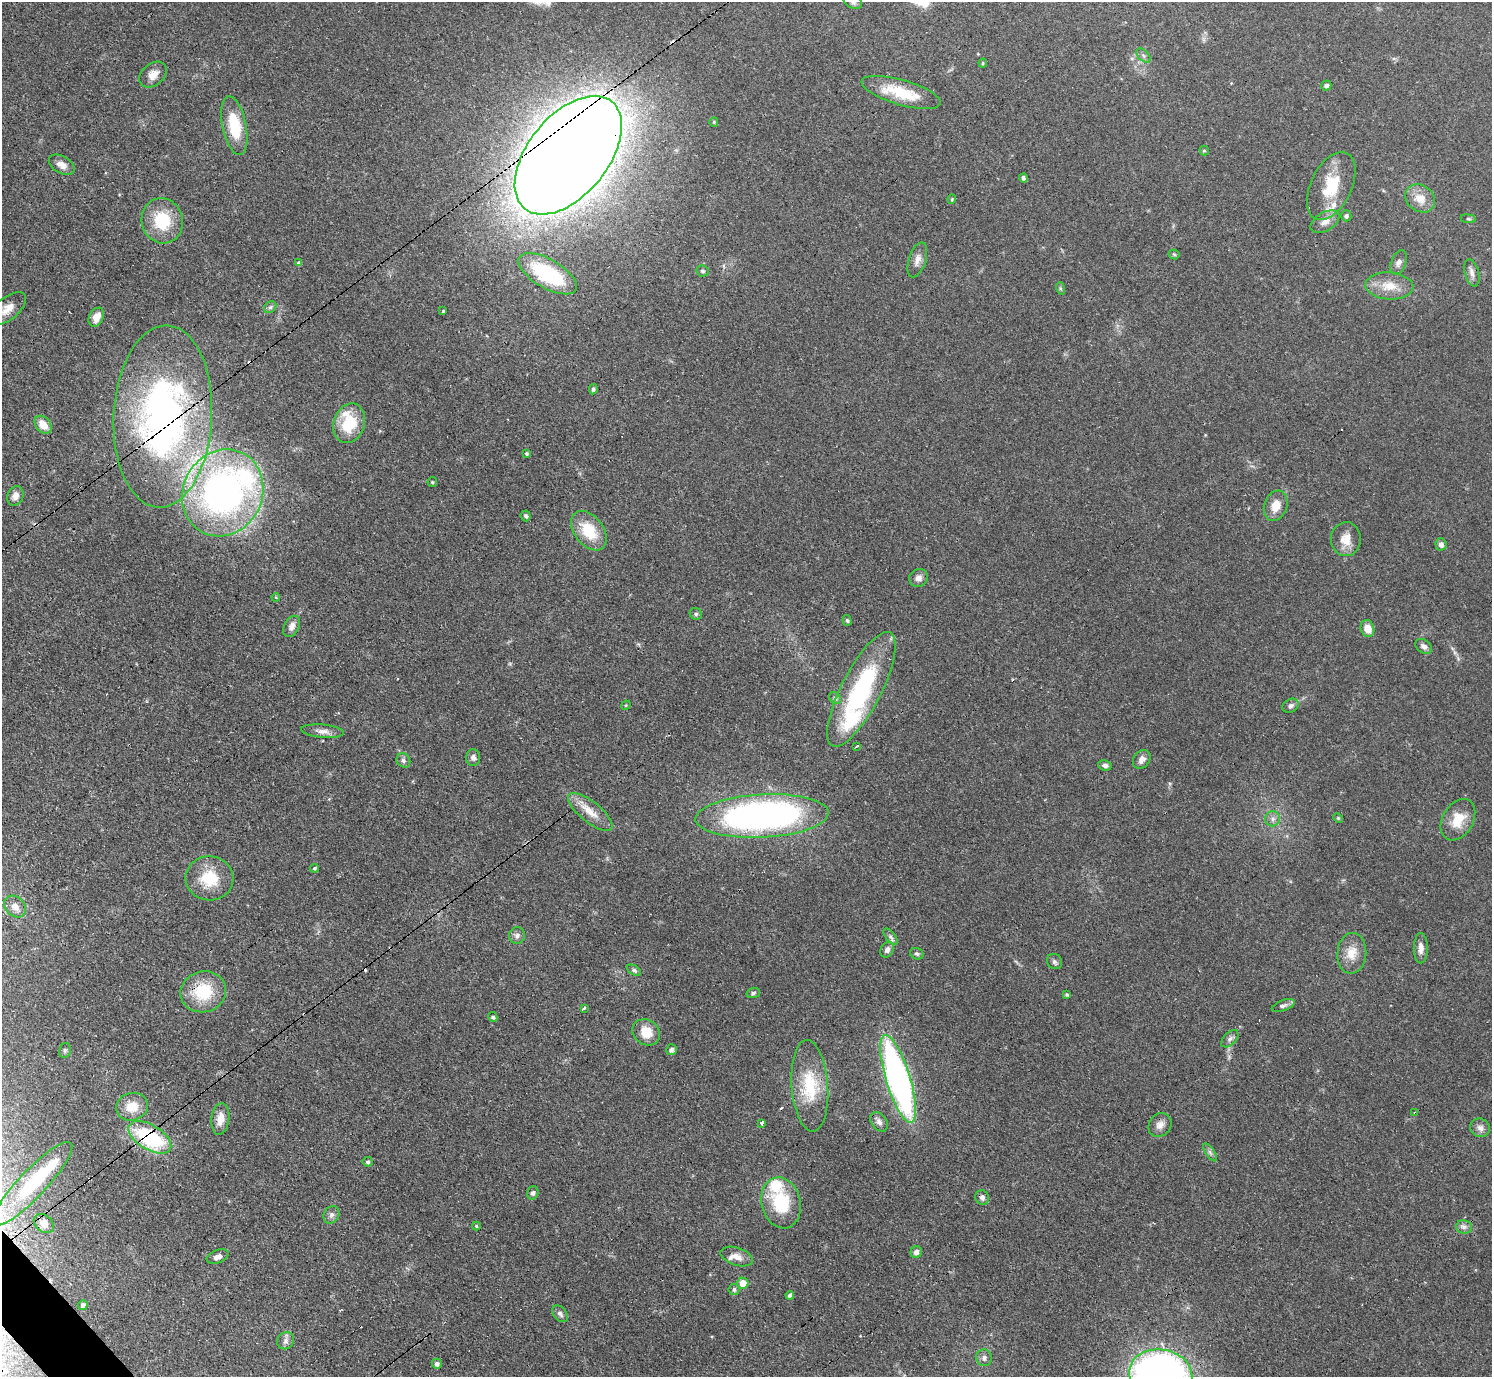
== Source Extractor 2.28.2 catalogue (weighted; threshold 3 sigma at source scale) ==
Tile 7 of 4 x 4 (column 3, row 2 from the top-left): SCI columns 3042-4531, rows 3082-4456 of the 6126 x 6131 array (HDU 1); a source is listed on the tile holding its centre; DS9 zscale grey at full resolution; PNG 1494 x 1379 px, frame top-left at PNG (2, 2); each listed source drawn as its Kron ellipse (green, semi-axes under 4 px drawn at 4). Shown black and unused: <1% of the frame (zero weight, under 3 of 4 exposures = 1% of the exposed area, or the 3 px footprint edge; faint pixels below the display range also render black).
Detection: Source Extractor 2.28.2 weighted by HDU 2 'WHT'; one run over the whole footprint, this tile lists its part. Background 0.0708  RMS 0.006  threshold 0.0268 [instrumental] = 3 sigma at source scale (4.5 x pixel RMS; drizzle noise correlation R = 1.50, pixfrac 1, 0.05/0.05 arcsec/px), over >= 5 px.
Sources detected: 134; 1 inside a brighter object's white glare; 8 cosmic-ray / hot-pixel residue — neither listed nor drawn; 5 inside a brighter listed object's ellipse — not listed separately; the other 120 listed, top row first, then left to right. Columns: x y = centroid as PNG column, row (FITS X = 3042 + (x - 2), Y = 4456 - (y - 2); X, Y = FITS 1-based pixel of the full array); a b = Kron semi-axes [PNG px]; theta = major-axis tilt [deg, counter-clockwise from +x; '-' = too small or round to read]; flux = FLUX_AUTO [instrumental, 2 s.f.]
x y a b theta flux
853 2 9 6 -26 1.7
1143 56 9 5 -45 1.7
983 63 4 4 - 0.66
153 75 15 11 40 5.6
1326 85 5 5 - 1.8
901 92 41 12 -16 23
714 122 5 4 - 0.69
234 126 30 12 -78 23
1204 151 5 4 - 0.77
568 155 69 40 51 2400
62 165 14 8 -31 5.1
1023 178 4 3 - 1.7
1331 186 37 20 64 25
1420 198 16 13 -36 8.3
952 199 4 4 - 0.79
1346 216 5 5 - 1.4
1468 219 7 4 -8 0.85
162 221 23 20 -73 24
1325 222 16 9 31 4.8
1174 254 5 5 - 0.72
917 260 18 8 72 4.4
299 263 4 4 - 1.3
1399 263 13 7 70 2.7
702 271 6 6 - 1.4
1472 273 14 7 -75 3.1
548 274 33 14 -30 41
1389 286 24 13 -3 11
1060 288 6 4 -72 0.87
270 307 7 5 43 1.3
7 309 22 11 39 7.6
443 311 3 3 - 1.1
96 317 10 7 65 6.3
593 389 5 4 - 1.2
163 416 91 49 87 250
349 423 20 15 71 22
43 425 10 7 -49 8.2
527 453 4 4 - 0.95
432 482 5 5 - 0.73
223 493 44 39 62 240
15 496 10 8 67 4.3
1276 506 15 11 70 8
526 516 5 5 - 1.3
589 531 22 14 -52 20
1346 539 17 15 -90 8.2
1441 544 6 5 - 2.8
918 578 9 8 - 3.2
276 597 4 3 - 0.5
696 614 6 5 - 1.4
847 620 5 4 - 0.98
292 626 11 7 61 3.6
1367 628 9 6 -74 6.6
1424 646 9 6 -34 2.6
861 689 63 20 63 78
835 698 6 5 - 1.2
626 705 5 4 - 0.62
1291 706 8 6 30 2.1
323 731 21 6 -5 3.9
856 746 4 3 - 1.7
473 758 8 7 - 2
1142 759 10 8 52 3.3
403 760 7 6 - 1.7
1105 765 7 5 -8 1.8
590 812 27 10 -39 9.4
762 816 66 21 3 260
1338 818 5 4 - 0.68
1273 819 7 7 - 2.4
1458 820 22 15 60 13
315 868 4 4 - 0.91
209 878 24 22 -9 20
15 907 12 9 -43 5.1
517 935 8 8 - 2.3
890 936 10 4 -51 1.8
1421 948 15 7 90 4.1
887 950 8 6 61 2.5
1352 953 20 14 85 9.4
917 954 7 5 -23 1.3
1054 962 8 7 - 1.8
634 970 8 4 -32 1.5
203 992 23 20 16 24
753 993 7 5 17 1.1
1067 995 4 4 - 0.87
1283 1006 12 5 20 2
584 1008 4 3 - 1.9
493 1017 5 4 - 1.2
646 1032 14 12 -37 10
1230 1039 10 6 45 2.2
65 1050 7 5 76 1.2
671 1050 5 5 - 2.1
898 1079 46 12 -73 220
810 1086 46 18 -86 28
132 1107 16 13 14 11
1414 1113 3 2 - 0.6
220 1119 16 9 83 7.2
879 1122 11 7 -56 2.8
762 1123 4 3 - 1.5
1160 1125 13 10 51 4.1
1480 1128 10 9 - 3.2
150 1137 24 12 -31 56
1210 1152 10 4 -57 1.7
368 1162 5 5 - 1.2
32 1184 56 13 46 42
533 1193 7 5 72 1.3
982 1197 7 6 - 2.1
781 1203 26 19 -76 32
331 1215 9 7 61 2.3
44 1223 11 8 -39 4.2
476 1226 4 4 - 0.66
1464 1227 8 6 -5 2.2
916 1252 6 5 - 2.6
218 1257 11 6 21 2.9
737 1257 17 8 -18 5.3
743 1283 5 5 - 8.8
734 1289 5 5 - 1.4
790 1295 4 4 - 2.1
83 1305 5 4 - 2.2
560 1314 9 6 -49 2
286 1341 9 8 - 2.5
984 1358 8 8 - 2.4
437 1364 5 5 - 1.8
1161 1374 32 24 -9 390
Overlapping masked pixels (flux is a lower limit): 4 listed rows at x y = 568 155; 163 416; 203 992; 150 1137
Isophote crosses this tile's border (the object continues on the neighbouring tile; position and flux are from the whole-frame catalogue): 3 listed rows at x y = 853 2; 7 309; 1161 1374